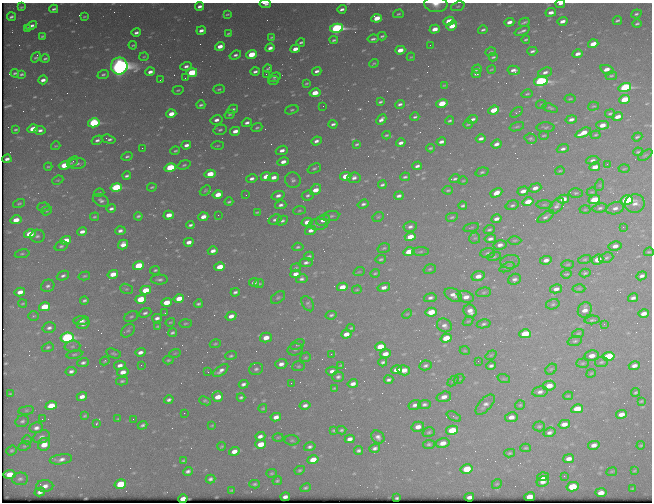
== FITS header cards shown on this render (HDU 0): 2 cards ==
NAXIS1  =                  650 / Width of table row in bytes
NAXIS2  =                  500 / Number of rows in table

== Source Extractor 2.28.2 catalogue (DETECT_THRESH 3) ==
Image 650 x 500 px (HDU 0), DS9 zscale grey, 1 PNG px = 1 image px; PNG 654 x 504 px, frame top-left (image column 1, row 500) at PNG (2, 3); each listed source drawn as its Kron ellipse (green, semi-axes under 4 px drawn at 4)
Background 474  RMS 2.5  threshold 7.38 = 3 sigma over >= 5 px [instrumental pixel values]
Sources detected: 564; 1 with non-positive FLUX_AUTO (blend fragments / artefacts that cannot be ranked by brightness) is neither listed nor drawn; of the other 563, the 500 brightest by FLUX_AUTO listed and drawn (63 fainter detections omitted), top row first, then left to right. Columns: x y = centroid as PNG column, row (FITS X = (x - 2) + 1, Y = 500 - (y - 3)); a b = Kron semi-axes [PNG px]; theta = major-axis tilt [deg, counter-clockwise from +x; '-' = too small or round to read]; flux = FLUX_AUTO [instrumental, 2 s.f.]
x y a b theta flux
265 4 5 2 - 540
436 4 12 7 -4 1600
560 4 4 2 - 490
199 6 4 3 - 600
458 6 7 4 19 250
21 7 4 3 - 200
54 9 4 3 - 350
342 9 4 3 - 460
551 12 5 3 - 780
227 14 4 2 - 200
398 14 5 4 - 260
636 14 5 3 - 300
11 17 4 3 - 350
84 17 4 2 - 200
377 18 5 4 - 2900
617 20 5 3 - 290
449 21 5 4 - 3600
562 21 5 3 - 910
509 22 5 3 - 930
524 22 5 2 - 250
637 24 4 3 - 310
32 25 6 3 30 570
452 26 5 4 - 2800
27 28 4 3 - 310
337 28 6 4 12 39000
435 29 5 4 - 1900
483 30 5 3 - 330
201 31 5 3 - 810
522 31 8 3 23 430
136 33 5 3 - 530
229 33 4 3 - 230
42 36 4 3 - 250
382 36 4 3 - 260
272 37 4 2 - 190
373 39 5 3 - 410
526 39 4 2 - 230
334 40 4 3 - 270
301 42 4 3 - 300
593 44 5 4 - 2100
133 45 4 3 - 210
430 45 2 2 - 230
220 46 5 4 - 1500
270 48 5 3 - 840
295 49 5 3 - 1400
400 50 5 3 - 1900
532 51 5 3 - 380
491 52 5 3 - 240
251 54 5 4 - 6200
578 54 5 3 - 920
235 55 6 4 20 450
36 57 6 3 54 290
144 57 5 3 - 190
411 57 4 3 - 170
493 57 4 2 - 260
45 59 4 3 - 300
374 63 5 2 - 180
119 66 8 8 - 130000
186 66 6 4 17 600
268 69 4 3 - 240
477 69 5 3 - 520
491 69 4 2 - 160
514 70 6 4 -12 840
607 70 7 4 -18 1500
317 71 5 3 - 580
150 72 5 3 - 850
192 72 5 4 - 6400
255 72 4 3 - 450
545 72 7 4 19 630
15 73 4 3 - 280
476 73 5 4 - 570
21 74 4 3 - 300
103 74 6 4 19 310
266 74 2 2 - 310
611 76 6 3 13 220
274 77 6 4 23 320
185 78 3 2 - 240
43 80 5 3 - 810
160 80 3 2 - 190
273 80 5 4 - 260
541 81 7 4 11 38000
306 83 3 2 - 200
444 85 4 3 - 160
625 87 6 4 17 23000
219 89 6 3 15 280
178 90 5 3 - 210
315 93 5 4 - 2900
527 94 5 3 - 210
570 99 5 3 - 160
624 99 6 4 23 3500
380 102 4 3 - 280
442 103 6 4 13 4400
400 104 5 3 - 440
541 104 5 2 - 160
201 105 4 3 - 340
323 106 2 2 - 220
593 106 5 4 - 200
550 108 8 4 -20 280
233 109 5 4 - 420
292 110 7 4 17 270
494 110 5 4 - 3700
517 112 7 3 31 190
171 114 5 4 - 2200
230 114 5 4 - 250
610 114 5 4 - 280
415 117 4 3 - 290
618 117 6 4 21 1300
472 119 5 3 - 500
571 119 5 4 - 650
216 120 6 4 13 750
381 120 6 3 44 730
450 121 4 3 - 270
94 123 6 4 13 17000
247 123 5 3 - 560
333 124 4 3 - 430
468 124 5 3 - 240
603 125 6 4 0 1600
517 127 7 3 18 260
545 127 9 5 0 320
257 128 5 3 - 280
16 129 3 3 - 240
33 129 5 4 - 3600
40 130 5 4 - 540
220 130 7 5 12 340
235 131 5 3 - 1200
583 133 8 4 24 2200
387 135 4 3 - 240
544 135 5 3 - 200
596 135 5 4 - 230
637 137 5 3 - 280
481 138 5 3 - 620
109 139 7 3 -16 520
531 139 6 5 - 310
97 140 6 4 30 520
316 141 5 4 - 620
441 142 5 3 - 610
401 143 5 3 - 700
357 144 4 3 - 270
496 144 5 4 - 750
186 145 5 3 - 790
56 146 5 3 - 160
218 146 6 3 2 170
142 148 2 2 - 910
430 148 4 3 - 240
563 149 6 4 19 480
282 150 6 4 21 950
175 151 5 3 - 270
638 152 5 3 - 240
645 155 8 3 34 210
127 156 5 4 - 320
7 159 4 3 - 600
593 160 6 4 6 490
73 161 6 3 41 390
283 162 6 4 17 1100
77 164 8 5 7 520
607 164 2 2 - 400
64 165 5 4 - 4000
184 165 7 4 17 300
417 166 5 3 - 490
48 167 4 3 - 200
595 167 5 4 - 1500
170 168 5 4 - 12000
314 168 7 4 22 350
624 169 5 3 - 150
560 171 5 3 - 180
482 172 7 4 15 330
210 174 5 4 - 4100
127 176 4 3 - 370
266 176 5 4 - 1700
346 176 6 4 7 3100
274 177 5 4 - 1100
405 177 5 3 - 290
252 178 6 4 12 570
354 178 6 5 - 610
455 179 5 3 - 340
58 180 6 4 23 200
293 180 8 7 - 570
463 181 4 3 - 170
382 185 4 3 - 330
600 185 6 4 72 190
116 187 6 4 12 13000
152 187 4 3 - 210
535 188 6 4 20 900
205 190 6 4 40 200
315 190 6 5 - 2000
448 190 5 3 - 240
523 191 6 4 18 1100
592 192 5 3 - 190
99 193 5 3 - 210
496 193 6 4 28 1700
576 193 7 4 1 290
218 195 5 4 - 2200
246 195 2 2 - 190
308 195 6 5 - 420
278 196 7 4 16 760
399 196 5 3 - 510
563 199 6 4 13 1800
101 200 8 5 -26 540
594 200 6 4 19 5200
627 200 6 4 15 20000
229 202 4 3 - 260
528 202 5 4 - 3400
19 203 6 4 16 250
363 204 6 4 19 430
635 204 10 9 - 1100
281 205 6 4 14 520
512 205 6 4 17 360
544 205 8 4 1 280
463 206 4 3 - 290
557 206 9 5 49 550
43 207 6 4 4 350
600 208 7 4 9 400
615 208 9 6 15 800
111 209 5 4 - 490
299 210 6 4 8 220
585 210 5 3 - 180
47 211 5 4 - 190
257 212 4 2 - 190
169 215 5 4 - 1900
218 215 2 2 - 160
138 216 4 3 - 310
332 216 8 5 8 350
94 217 4 3 - 220
203 217 5 4 - 1400
378 217 6 4 27 230
452 217 6 4 12 280
546 217 9 4 33 480
496 219 5 3 - 770
16 220 5 4 - 2200
275 220 6 5 - 460
323 220 7 5 20 940
282 221 6 4 29 420
307 222 5 4 - 1600
318 224 9 6 2 470
190 225 4 3 - 360
410 227 7 5 11 520
623 227 2 2 - 430
471 228 8 2 15 170
311 230 6 4 20 790
489 230 6 4 24 310
120 231 5 4 - 560
82 232 5 4 - 930
30 234 6 4 14 4500
37 236 7 6 - 450
410 237 5 4 - 2500
475 238 5 5 - 250
490 239 6 4 11 620
66 240 5 4 - 3100
514 240 7 3 1 200
189 242 5 3 - 1100
123 244 5 4 - 1300
500 245 6 4 12 800
61 246 7 5 18 380
615 246 6 4 12 950
298 247 6 4 5 280
384 248 6 4 18 240
213 251 5 4 - 910
409 252 5 4 - 5500
421 252 8 4 2 330
649 252 5 3 - 190
488 253 7 5 5 370
22 254 7 4 12 300
309 256 5 3 - 280
494 256 7 4 13 290
606 258 7 5 19 360
381 259 5 3 - 260
585 259 6 4 17 250
546 260 6 4 12 920
598 260 6 5 - 2300
306 262 6 4 9 500
510 262 10 6 7 560
568 264 6 3 2 190
138 265 5 4 - 5000
220 267 5 4 - 3400
507 267 8 4 22 320
296 268 5 3 - 200
430 269 6 4 18 250
155 270 5 3 - 250
359 272 5 3 - 160
375 273 5 3 - 190
585 273 5 3 - 260
113 274 5 4 - 2200
295 274 5 4 - 1200
566 274 5 3 - 210
63 276 6 4 23 470
84 276 6 4 16 260
478 276 7 5 16 1300
642 276 5 4 - 550
302 279 6 4 13 430
514 279 6 5 - 530
159 280 8 5 0 490
254 282 5 4 - 560
259 284 5 3 - 240
48 286 7 6 - 520
342 287 5 4 - 1900
384 287 6 4 14 840
579 288 6 4 -1 240
126 289 6 5 - 280
556 289 6 4 11 860
146 290 5 4 - 3700
357 290 5 2 - 150
20 292 5 4 - 1400
235 292 4 3 - 430
484 292 7 5 7 330
453 295 9 6 -29 1100
466 297 8 5 -19 1300
278 298 8 5 36 370
430 298 6 4 11 500
633 298 5 3 - 540
141 299 5 4 - 5600
179 299 5 4 - 2500
84 300 4 3 - 330
166 302 5 4 - 3000
23 304 4 2 - 170
198 304 4 3 - 320
308 304 8 5 -58 360
553 304 7 5 15 300
45 307 5 4 - 5600
585 310 8 6 60 1200
470 311 7 6 - 1200
431 312 6 4 13 3600
145 313 6 4 23 430
165 313 3 2 - 150
644 313 5 4 - 1100
407 314 5 3 - 150
331 315 5 4 - 310
33 316 5 4 - 220
231 316 5 4 - 1100
131 317 7 5 25 330
157 318 5 3 - 590
592 320 7 4 6 290
81 321 8 4 5 740
468 321 6 3 35 170
170 322 5 3 - 160
185 323 6 3 2 200
83 324 6 5 - 820
484 324 7 4 13 360
604 324 2 2 - 520
444 325 8 6 -30 730
158 326 4 3 - 170
49 328 6 5 - 560
351 328 4 3 - 200
128 331 8 5 45 350
172 333 4 3 - 330
578 333 6 3 18 190
346 334 5 4 - 1200
525 334 6 4 14 5400
67 338 7 5 10 30000
266 338 6 4 15 1800
446 338 5 4 - 3800
575 341 7 4 15 330
215 344 5 3 - 200
297 345 7 4 32 330
72 346 8 6 3 430
380 346 5 4 - 3600
48 347 6 4 19 310
295 349 8 6 13 410
465 351 5 3 - 160
140 352 5 4 - 810
114 353 7 4 -18 290
175 353 6 3 18 190
74 354 8 4 11 280
331 354 3 2 - 410
385 354 5 4 - 1400
491 355 6 3 35 160
231 356 6 4 19 260
592 356 7 5 11 1300
609 356 6 4 10 8900
305 357 5 5 - 230
168 360 5 4 - 210
105 361 5 3 - 190
478 361 2 2 - 330
383 362 4 3 - 350
601 362 6 5 - 300
83 363 6 4 18 460
582 363 6 4 3 250
281 364 6 4 18 930
120 365 6 4 12 780
141 365 3 2 - 170
341 365 3 3 - 170
425 365 6 5 - 450
298 366 6 5 - 270
491 366 5 3 - 420
634 366 5 4 - 740
256 369 7 6 - 480
551 369 6 5 - 270
397 370 5 4 - 1800
404 370 6 5 - 1600
71 371 5 4 - 530
221 371 9 4 37 800
332 371 6 4 15 580
123 372 5 4 - 1300
208 372 3 2 - 150
591 373 5 3 - 180
338 377 6 5 - 440
459 379 6 3 41 180
504 379 6 4 -18 210
389 380 5 3 - 430
122 381 6 4 14 290
453 381 6 4 42 210
291 383 2 2 - 190
243 384 5 3 - 540
353 384 5 4 - 830
549 386 6 5 - 1800
334 388 3 2 - 160
540 392 8 5 8 630
636 392 4 3 - 250
10 394 4 3 - 210
568 396 5 3 - 180
82 397 5 4 - 1000
218 397 5 5 - 1900
241 397 4 3 - 340
444 397 7 5 17 1100
169 400 5 3 - 460
205 401 6 3 -24 310
641 401 3 2 - 160
424 404 6 4 3 430
305 405 5 4 - 630
415 405 6 5 - 630
485 405 12 6 47 750
520 405 5 5 - 220
51 406 6 4 17 4400
263 408 4 3 - 200
577 409 6 4 11 3400
26 410 8 4 8 320
184 413 2 2 - 170
622 414 6 4 11 1300
85 416 4 3 - 220
454 416 8 3 -26 340
276 417 5 4 - 1000
511 417 6 5 - 1100
42 419 2 2 - 300
118 419 3 2 - 160
133 419 2 2 - 240
22 421 7 5 26 420
96 424 3 2 - 170
564 424 6 4 14 1200
142 425 5 3 - 360
212 425 3 3 - 160
539 426 6 5 - 270
418 427 6 5 - 1200
36 428 7 5 10 700
334 430 4 3 - 210
341 430 5 3 - 290
452 430 6 4 14 5000
429 432 6 4 16 290
549 432 6 4 21 570
260 436 5 4 - 700
41 437 8 6 24 630
278 437 5 3 - 180
378 437 7 6 - 660
350 439 5 4 - 860
27 440 5 4 - 220
292 440 7 5 -3 310
443 443 7 5 14 1400
44 444 6 6 - 2600
261 444 5 4 - 2600
429 444 6 4 7 320
594 445 6 4 14 930
641 445 4 3 - 200
24 446 6 4 26 260
222 446 4 3 - 200
310 447 6 4 14 420
375 448 5 4 - 480
526 448 5 4 - 240
11 450 5 4 - 240
359 450 4 3 - 390
234 451 5 4 - 1300
510 453 5 4 - 260
61 459 11 5 8 820
569 459 5 4 - 1000
313 460 5 4 - 2700
183 461 4 3 - 240
467 469 6 4 13 4500
300 470 5 4 - 260
188 471 5 4 - 440
634 471 3 2 - 160
612 472 5 3 - 170
271 473 5 4 - 220
9 474 6 4 2 2600
564 476 3 2 - 180
543 477 6 4 19 1000
20 479 8 6 5 490
211 479 5 4 - 430
277 481 5 4 - 260
543 482 6 5 - 810
120 484 6 4 16 6000
255 484 5 3 - 280
497 484 5 4 - 200
45 486 8 6 -1 1000
572 487 6 4 13 6700
305 488 5 3 - 280
632 489 3 3 - 160
232 490 4 2 - 180
40 492 5 4 - 680
601 493 5 4 - 1400
285 497 5 3 - 660
469 497 5 3 - 610
530 497 5 4 - 2200
397 498 3 3 - 200
183 499 5 3 - 1200
At the frame edge (FLAGS 8, measured only in part): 3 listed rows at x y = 265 4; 436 4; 560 4
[63 fainter detections neither listed nor drawn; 1 non-positive-flux detection neither listed nor drawn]